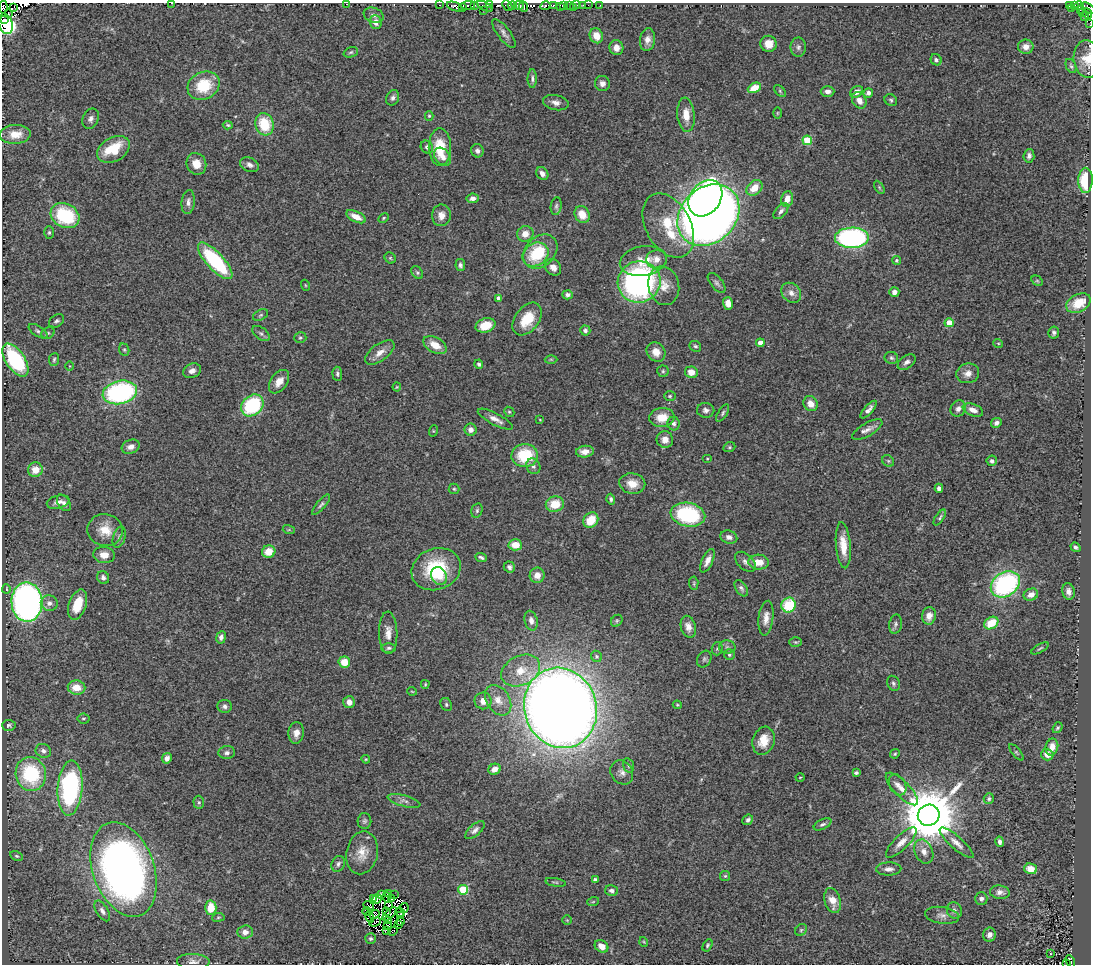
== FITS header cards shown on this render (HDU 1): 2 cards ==
NAXIS1  =                 1089
NAXIS2  =                  962

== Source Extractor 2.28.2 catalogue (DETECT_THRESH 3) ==
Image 1089 x 962 px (HDU 1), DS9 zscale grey, 1 PNG px = 1 image px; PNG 1093 x 966 px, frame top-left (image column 1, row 962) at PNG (2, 3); each listed source drawn as its Kron ellipse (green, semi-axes under 4 px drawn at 4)
Background 0.601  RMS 0.073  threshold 0.219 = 3 sigma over >= 5 px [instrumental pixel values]
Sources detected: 358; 17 with non-positive FLUX_AUTO (blend fragments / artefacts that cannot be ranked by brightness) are neither listed nor drawn; the other 341 listed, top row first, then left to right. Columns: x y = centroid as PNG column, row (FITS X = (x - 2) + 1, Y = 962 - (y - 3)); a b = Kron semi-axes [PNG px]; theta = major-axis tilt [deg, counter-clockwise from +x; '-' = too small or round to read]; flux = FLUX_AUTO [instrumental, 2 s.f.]
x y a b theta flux
171 3 3 2 - 70
347 4 3 2 - 150
490 4 3 2 - 35
440 5 3 2 - 6.6
468 5 7 3 7 320
475 5 3 2 - 26
519 5 5 3 - 130
564 5 2 2 - 16
569 5 3 3 - 67
577 5 3 2 - 7.9
583 5 3 2 - 10
588 5 2 2 - 2.8
600 5 3 2 - 6.1
1069 5 3 2 - 39
1075 5 3 2 - 28
455 6 8 3 -19 57
485 6 8 4 -29 54
507 6 6 3 -45 150
512 6 4 3 - 75
545 6 5 4 - 240
554 6 4 2 - 99
560 6 3 2 - 49
1079 6 5 3 - 92
3 7 6 4 -85 55
14 7 3 2 - 47
462 7 3 2 - 95
523 7 5 2 - 120
573 7 3 2 - 5.8
1089 8 8 4 -32 140
1071 9 3 2 - 7.6
483 10 2 2 - 61
1080 10 3 2 - 25
1082 13 2 2 - 21
8 14 3 2 - 25
1088 14 5 4 - 72
374 15 10 7 -21 23
1084 16 3 2 - 23
3 20 4 3 - 180
376 22 7 6 - 31
6 24 10 6 -71 69
1090 24 2 2 - 15
504 33 17 6 -53 24
596 36 8 6 -67 60
647 40 11 7 82 31
769 44 8 8 - 58
798 47 9 7 89 18
1026 47 8 7 - 33
616 48 7 7 - 33
351 52 7 5 19 9
1087 59 19 13 -86 81
936 60 6 5 - 13
1071 66 7 5 -62 9.5
532 79 9 4 -90 13
602 84 8 7 - 22
204 86 16 13 27 180
754 88 7 4 26 81
780 91 7 4 -47 7.2
828 91 7 5 1 23
856 92 7 5 36 31
868 93 5 4 - 16
393 98 8 6 67 17
859 100 9 6 -61 34
891 100 7 5 -35 10
556 103 13 7 -11 27
777 113 5 3 - 4.5
686 115 17 8 -85 68
429 116 5 4 - 6.3
91 119 10 7 65 22
264 124 11 9 -72 180
228 125 5 4 - 6.8
15 134 15 9 3 83
807 140 5 4 - 180
427 147 7 6 - 14
440 147 19 11 -89 160
113 149 17 12 29 190
477 151 7 6 - 19
1029 156 7 5 85 16
442 157 10 7 -49 34
196 164 11 9 -66 54
250 165 10 7 -25 22
542 174 7 5 -53 25
1085 180 12 7 89 190
879 187 7 4 -59 7.4
754 188 9 6 42 83
473 198 6 4 7 18
705 198 20 15 52 870
787 199 8 6 80 43
188 202 12 6 85 23
556 206 9 5 82 12
781 211 9 5 48 17
582 214 9 7 -59 73
65 215 15 12 -27 320
441 215 11 9 82 40
708 215 34 27 45 6100
356 217 10 5 -26 51
384 218 5 4 - 5.7
668 226 34 22 -61 270
49 232 6 5 - 8
525 234 8 7 - 45
852 238 17 10 1 930
540 251 19 14 44 200
536 254 13 11 33 110
390 258 6 5 - 6.5
656 259 10 9 - 39
896 260 4 4 - 7.2
215 261 23 8 -47 460
643 261 24 15 10 96
460 265 6 5 - 11
553 267 9 7 -51 29
417 273 7 5 -50 9.5
1037 281 6 4 -29 7
639 282 21 20 - 1300
717 283 12 6 -51 16
305 285 5 3 - 4.7
664 286 19 15 -77 76
894 292 5 5 - 24
791 293 11 9 -46 32
567 295 5 4 - 16
499 298 4 4 - 41
728 303 6 5 - 38
1078 303 13 8 28 100
261 315 8 5 27 9.5
527 319 18 12 53 130
57 321 8 6 34 12
949 323 4 4 - 98
486 325 10 7 17 85
585 330 5 5 - 15
38 331 11 5 -33 13
48 333 7 5 28 9.1
261 333 10 6 -37 14
1054 333 6 5 - 15
300 338 6 5 - 8.8
760 343 4 4 - 47
998 343 5 3 - 4.6
435 345 13 7 -30 73
695 346 6 5 - 9.7
124 350 6 5 - 7.9
380 352 17 8 36 44
656 352 10 9 - 46
891 358 7 6 - 10
54 359 6 5 - 8.8
551 359 6 4 -1 7.6
15 360 19 9 -57 410
907 362 10 6 38 22
479 364 4 4 - 11
70 366 4 3 - 3.7
192 371 9 7 25 25
663 371 5 5 - 9.4
691 372 6 6 - 47
968 373 11 9 16 38
337 374 7 5 -86 10
279 382 13 8 54 50
397 387 4 4 - 5.1
120 392 17 11 12 790
670 396 6 5 - 7.2
810 404 8 7 - 49
252 405 12 10 40 440
958 409 8 7 - 21
706 410 8 7 - 19
869 410 11 4 48 24
973 410 11 6 -21 33
509 412 5 4 - 7.2
723 413 10 4 58 11
662 417 12 9 6 82
495 419 19 6 -28 34
540 420 4 2 - 3.3
996 423 6 4 28 19
674 424 6 6 - 14
471 430 6 6 - 26
867 430 17 6 30 30
433 431 6 4 72 4.6
665 440 8 8 - 33
131 447 9 6 19 31
729 447 6 4 21 7.1
585 452 9 6 6 36
525 455 13 11 4 210
707 459 5 3 - 4.2
888 461 6 5 - 8.7
992 461 5 5 - 14
533 466 8 6 -63 17
35 470 7 7 - 69
632 484 13 10 -9 68
939 488 4 4 - 14
454 489 5 5 - 7.4
611 499 5 4 - 11
58 502 11 6 13 25
64 503 9 6 -58 19
555 504 9 7 12 100
321 505 13 4 49 13
477 510 7 5 75 10
688 515 17 12 -11 450
940 517 9 4 55 9
591 520 8 7 - 100
105 530 18 16 -10 98
289 530 6 4 -17 5.6
119 537 11 6 74 18
729 537 8 6 -17 23
515 545 7 5 -4 77
843 545 23 7 -85 88
1076 547 5 4 - 13
269 552 7 6 - 71
104 555 11 8 -4 51
481 557 6 3 -22 11
707 561 13 5 65 31
745 562 12 7 -43 22
759 562 10 7 -2 63
509 567 6 5 - 14
436 569 25 20 21 300
537 575 7 7 - 45
439 576 9 7 -60 39
103 577 6 6 - 17
694 583 7 4 -84 7.1
1005 584 15 12 34 720
741 588 9 5 -57 13
6 589 4 3 - 5.6
1068 591 8 6 -76 25
1031 595 7 6 - 37
27 602 19 15 -87 2000
49 603 8 7 - 25
77 605 16 8 71 120
789 605 7 7 - 200
929 616 9 7 78 34
766 618 17 7 83 43
531 621 10 6 -76 27
617 621 6 5 - 8.4
991 623 7 5 33 110
896 624 10 6 80 16
688 627 11 7 -74 36
388 633 21 9 -89 47
221 637 6 5 - 20
795 642 6 5 - 7.7
727 647 8 6 -3 14
389 648 7 5 1 11
1040 648 10 3 30 7.3
717 649 6 5 - 9
729 655 5 5 - 10
596 656 6 5 - 10
704 659 9 6 60 13
344 662 6 5 - 81
521 671 20 14 26 100
893 683 8 6 -65 12
425 684 4 3 - 5
76 687 9 7 -3 73
412 691 5 3 - 3.8
498 700 16 11 -56 59
483 701 8 8 - 39
349 702 6 5 - 29
446 704 7 5 -63 9.7
677 705 4 3 - 5.7
225 706 7 6 - 15
561 708 40 36 -73 11000
83 719 6 5 - 7.9
9 725 7 5 -2 9.9
1057 728 6 4 50 7.7
296 733 11 8 84 34
764 741 14 10 71 82
1052 747 8 6 77 45
43 751 8 7 - 20
1016 752 10 4 -50 8.9
227 753 8 6 4 17
895 754 5 4 - 5.8
1047 754 6 5 - 48
167 758 5 5 - 23
366 759 4 4 - 5
628 765 7 5 -73 10
494 769 6 5 - 38
622 772 13 10 -54 33
856 773 4 3 - 10
31 774 17 15 -76 380
800 777 4 3 - 3.6
898 785 11 8 -61 24
70 788 27 12 86 870
902 789 21 7 -45 46
989 799 5 5 - 10
404 801 17 5 -15 23
199 802 7 5 -88 10
929 815 11 10 - 36000
748 820 6 4 42 14
364 821 8 7 - 12
823 824 9 5 26 14
475 830 12 5 41 19
901 842 20 7 45 43
1000 842 5 4 - 18
956 843 22 6 -41 38
924 852 12 9 -68 38
362 853 21 15 77 79
16 856 7 4 -26 8.8
338 864 8 6 65 15
889 869 12 6 0 22
1031 869 6 5 - 54
124 870 49 30 -70 3000
725 876 5 5 - 7
595 880 4 3 - 18
555 882 10 3 -9 7.7
463 890 5 5 - 260
612 891 6 5 - 17
1000 892 10 6 -7 26
382 894 3 2 - 4.1
388 894 3 2 - 12
394 895 3 2 - 6.2
387 897 5 3 - 5.5
373 898 4 2 - 7.8
392 898 4 2 - 0.64
377 899 5 2 - 11
981 899 6 6 - 20
833 901 13 8 -74 65
593 902 6 3 20 6.2
388 905 4 3 - 4.9
369 906 6 3 -35 9.1
211 908 7 5 86 110
404 908 5 2 - 2.8
954 910 8 7 - 18
102 911 11 6 -58 20
367 911 4 2 - 0.27
386 911 3 2 - 3
400 912 5 4 - 5.7
374 914 5 2 - 0.35
390 914 9 3 41 1.4
942 915 17 8 -9 32
400 916 3 2 - 7.7
218 917 6 4 8 6.7
370 917 5 2 - 4.6
389 920 3 2 - 5.7
567 920 4 4 - 5.2
401 921 4 2 - 5.3
375 922 6 2 22 4.1
398 925 3 2 - 7.9
387 926 3 2 - 1.6
801 930 6 5 - 8
387 931 4 2 - 6.7
393 931 5 2 - 4.4
245 932 8 6 4 33
989 935 7 6 - 24
371 939 5 5 - 9.5
644 942 5 3 - 4.2
707 945 6 4 60 8.3
602 946 7 6 - 47
1050 954 3 2 - 6.3
1070 961 6 4 -68 85
193 962 16 7 -2 26
1066 964 2 2 - 23
At the frame edge (FLAGS 8, measured only in part): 10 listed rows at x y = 171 3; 347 4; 3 7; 1089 8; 1088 14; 3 20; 1090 24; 1087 59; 1070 961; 1066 964
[17 non-positive-flux detections neither listed nor drawn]